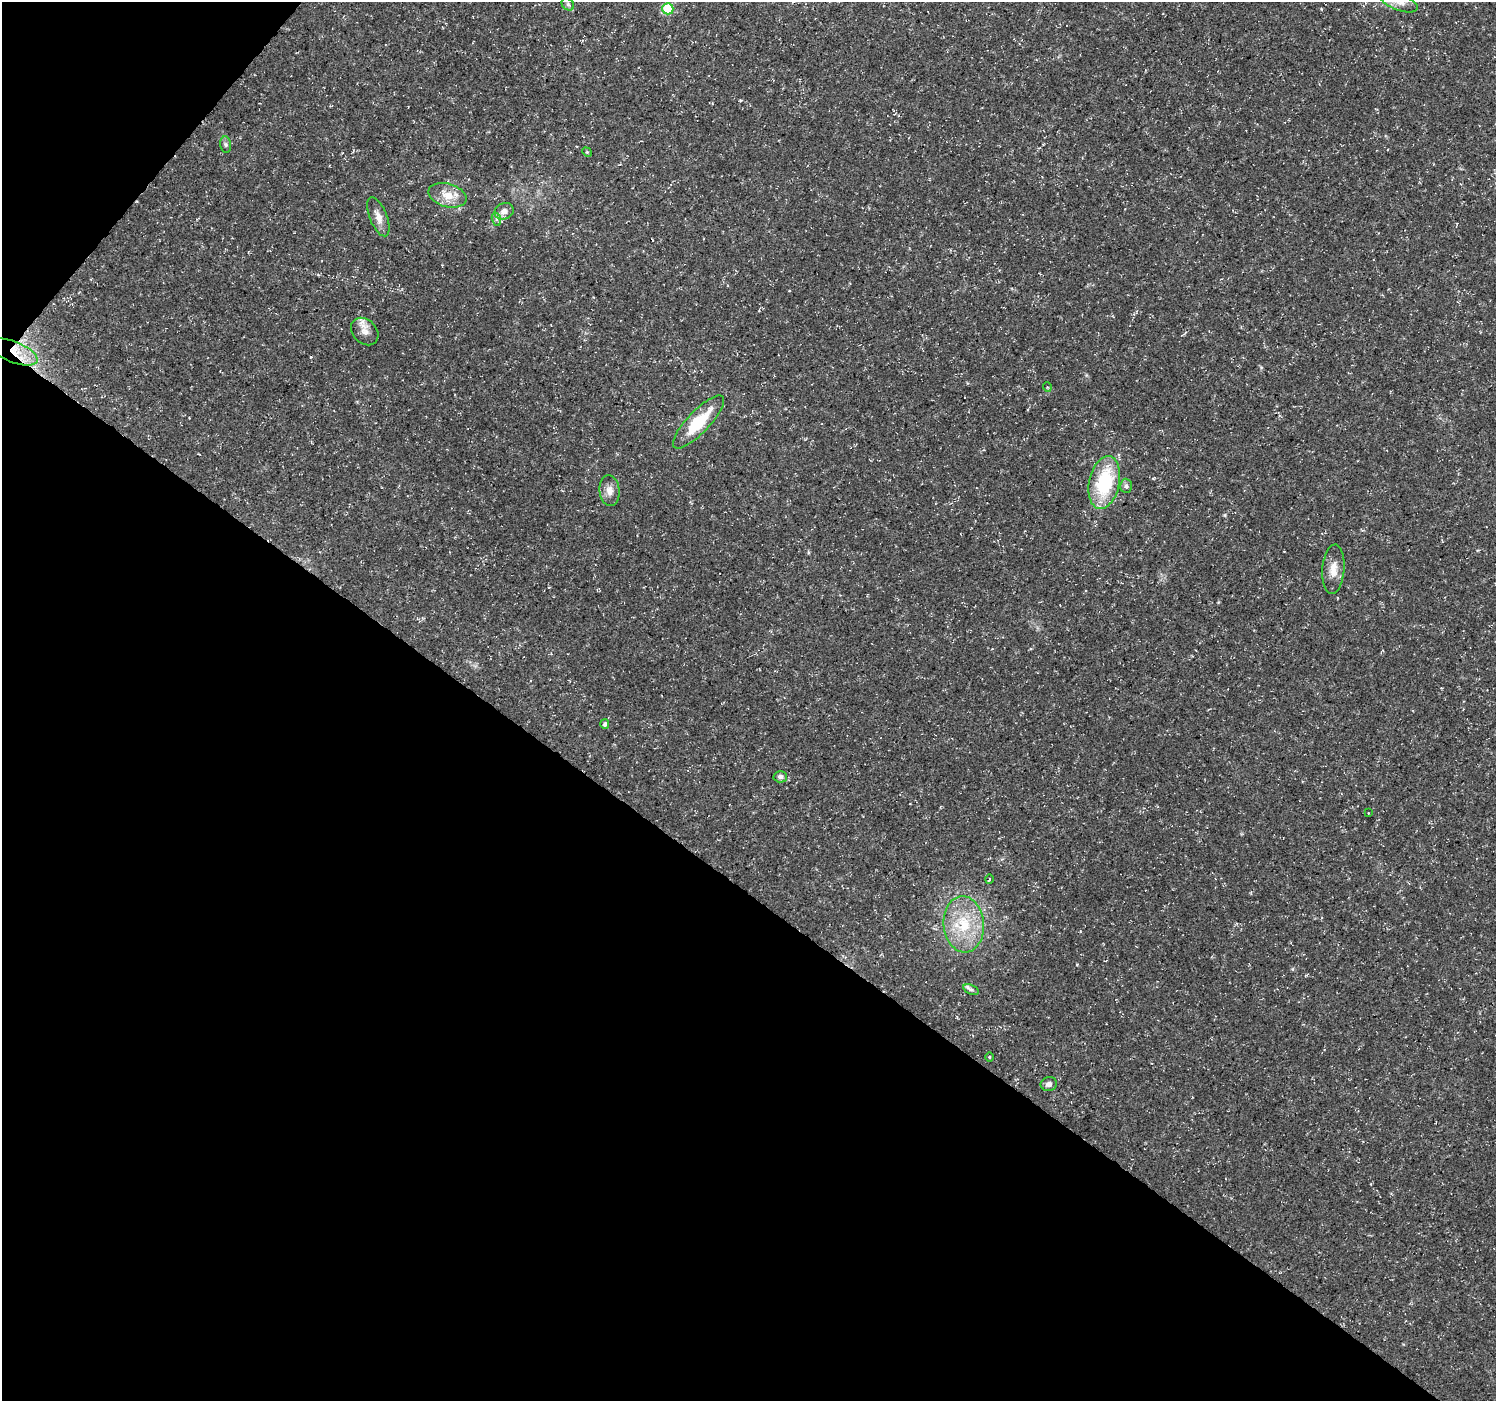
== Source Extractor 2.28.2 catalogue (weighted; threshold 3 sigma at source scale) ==
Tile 9 of 4 x 4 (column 1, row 3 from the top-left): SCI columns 1-1494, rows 1575-2973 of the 5980 x 6015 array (HDU 1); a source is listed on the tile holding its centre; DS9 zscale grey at full resolution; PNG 1498 x 1403 px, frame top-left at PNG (2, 2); each listed source drawn as its Kron ellipse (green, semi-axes under 4 px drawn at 4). Shown black and unused: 39% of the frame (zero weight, under 3 of 5 exposures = <1% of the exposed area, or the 3 px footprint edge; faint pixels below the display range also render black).
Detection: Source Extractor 2.28.2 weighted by HDU 2 'WHT'; one run over the whole footprint, this tile lists its part. Background 0.0541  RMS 0.0028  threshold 0.0125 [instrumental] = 3 sigma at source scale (4.5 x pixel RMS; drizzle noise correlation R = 1.50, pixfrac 1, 0.0396/0.0396 arcsec/px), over >= 5 px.
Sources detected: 25; all 25 listed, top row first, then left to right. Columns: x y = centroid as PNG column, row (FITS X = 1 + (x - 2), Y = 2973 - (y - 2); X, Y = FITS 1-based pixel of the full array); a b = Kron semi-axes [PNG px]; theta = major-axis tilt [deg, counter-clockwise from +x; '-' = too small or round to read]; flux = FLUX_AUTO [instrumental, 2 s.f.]
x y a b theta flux
1399 2 20 8 -21 2.6
568 4 7 5 -45 0.57
668 9 5 5 - 12
226 145 8 5 -83 0.65
587 152 5 4 - 0.3
448 195 19 11 -16 4.2
504 211 10 8 24 1.9
378 217 21 8 -68 2.6
496 219 7 4 -72 0.59
365 332 15 12 -46 2.5
14 352 25 10 -22 5.7
1047 387 5 3 - 0.28
698 422 35 11 46 12
1104 482 27 15 78 19
1126 486 7 6 - 0.72
609 491 15 10 -84 2.2
1333 569 25 11 86 3.4
605 724 5 4 - 0.71
780 777 6 5 - 0.9
1368 813 3 2 - 0.17
989 879 5 3 - 0.25
964 924 28 20 -85 12
971 990 8 4 -21 0.62
989 1057 4 3 - 0.23
1049 1084 8 7 - 1.2
Overlapping masked pixels (flux is a lower limit): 1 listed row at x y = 14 352
Isophote crosses this tile's border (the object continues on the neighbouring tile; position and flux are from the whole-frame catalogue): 1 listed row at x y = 1399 2